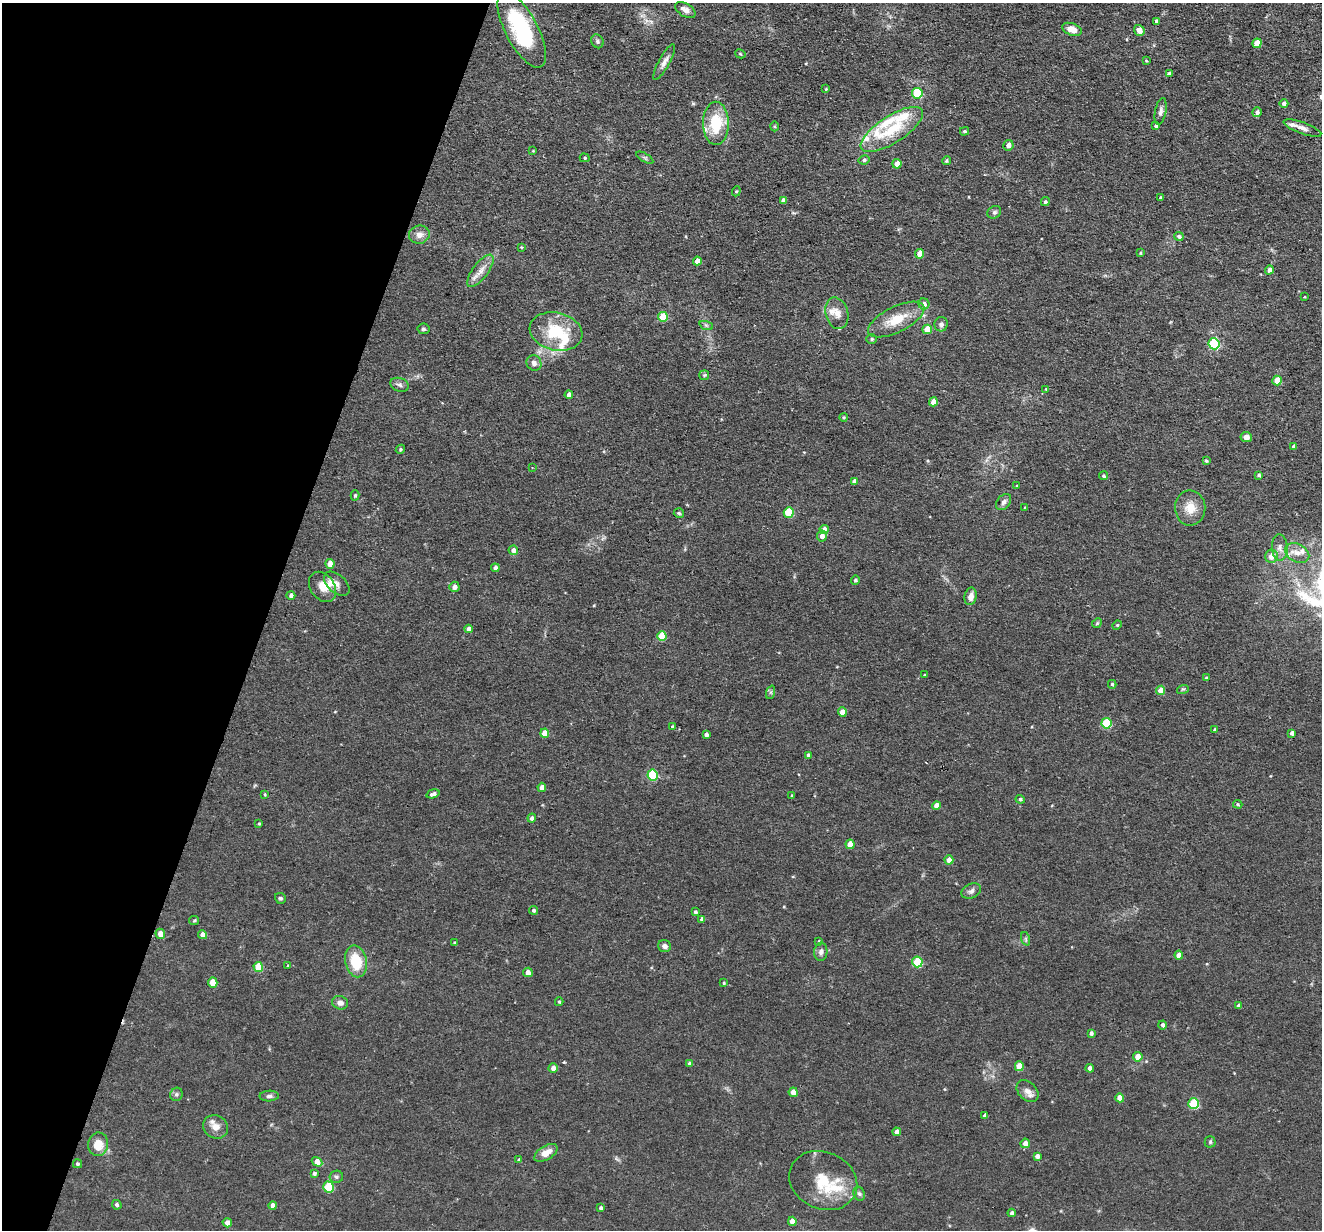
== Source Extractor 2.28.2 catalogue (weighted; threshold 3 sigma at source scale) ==
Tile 9 of 4 x 4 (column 1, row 3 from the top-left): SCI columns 1-1320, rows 1356-2583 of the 5278 x 5295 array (HDU 1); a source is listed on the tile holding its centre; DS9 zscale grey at full resolution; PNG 1324 x 1232 px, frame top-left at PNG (2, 3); each listed source drawn as its Kron ellipse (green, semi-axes under 4 px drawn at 4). Shown black and unused: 20% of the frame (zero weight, under 2 of 3 exposures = <1% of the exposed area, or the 3 px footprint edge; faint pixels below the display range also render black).
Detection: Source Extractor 2.28.2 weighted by HDU 2 'WHT'; one run over the whole footprint, this tile lists its part. Background 0.0571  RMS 0.0069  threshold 0.031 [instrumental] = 3 sigma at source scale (4.5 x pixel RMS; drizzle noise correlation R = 1.50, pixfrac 1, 0.05/0.05 arcsec/px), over >= 5 px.
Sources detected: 194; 14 inside a brighter listed object's ellipse — not listed separately; the other 180 listed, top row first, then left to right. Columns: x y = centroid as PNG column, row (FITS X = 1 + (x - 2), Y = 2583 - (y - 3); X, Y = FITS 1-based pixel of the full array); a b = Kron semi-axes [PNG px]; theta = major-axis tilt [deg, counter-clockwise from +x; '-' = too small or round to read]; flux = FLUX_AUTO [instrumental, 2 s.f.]
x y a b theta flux
685 10 11 6 -32 4
1156 21 4 3 - 1.2
1072 29 10 6 -20 8.1
522 30 42 16 -62 63
1139 30 5 5 - 4.4
597 41 7 6 - 1.6
1257 43 5 4 - 14
740 54 5 4 - 0.77
1146 61 3 3 - 0.61
664 62 20 5 61 4
1169 73 4 3 - 2.1
826 89 4 4 - 0.76
917 93 5 5 - 39
1284 103 4 4 - 2.3
1161 111 13 5 80 2.6
1257 112 5 4 - 1.9
716 123 21 13 -89 27
774 126 5 3 - 0.73
1156 126 4 3 - 1.7
1302 128 20 5 -20 4.1
892 129 36 13 33 27
964 131 4 3 - 0.95
1008 145 5 5 - 4.1
533 151 3 3 - 0.52
585 158 5 4 - 0.96
645 158 9 4 -30 1.3
864 160 5 4 - 1.3
946 161 4 4 - 1
897 164 4 4 - 7.5
736 191 5 4 - 0.92
1160 198 4 4 - 0.94
783 200 4 4 - 2.8
1045 202 4 4 - 1.2
994 212 7 6 - 1.7
419 235 10 9 - 4.6
1179 236 5 4 - 1.6
521 247 3 3 - 0.58
1140 253 4 3 - 0.66
920 254 4 4 - 9.3
697 261 4 4 - 4.9
1269 270 4 4 - 3.8
480 271 19 7 53 6.4
1304 297 3 2 - 0.48
924 304 5 5 - 3.4
837 313 16 11 -74 6.4
663 317 5 5 - 20
896 320 31 13 26 17
941 324 7 6 - 2.5
706 325 7 4 -19 1.4
423 329 6 5 - 1.3
927 329 5 4 - 12
556 331 27 19 -13 30
872 339 5 4 - 0.96
1214 344 5 5 - 62
534 363 8 7 - 2.8
704 375 5 5 - 0.93
1277 381 5 4 - 12
400 385 9 6 -19 2.2
1046 389 4 3 - 0.53
569 395 4 4 - 3.1
933 402 4 4 - 6.1
843 417 4 3 - 0.83
1246 437 6 5 - 3
1294 447 4 3 - 1.8
400 449 5 4 - 0.97
1206 461 4 3 - 0.87
532 467 3 2 - 0.56
1259 475 3 3 - 1.3
1104 476 4 4 - 1.1
854 481 4 4 - 2.2
1017 486 3 3 - 1
355 495 5 4 - 0.98
1004 502 9 6 50 2.7
1025 507 4 2 - 0.49
1190 508 17 15 -88 10
789 512 5 5 - 25
679 513 5 5 - 1.1
824 530 4 4 - 6
822 536 5 5 - 3.3
1280 547 13 8 -87 3.8
513 550 5 4 - 3.3
1297 553 13 9 -27 5.7
1272 556 6 6 - 6.5
330 564 5 4 - 6.4
495 568 4 4 - 3.3
855 580 5 4 - 1.1
337 584 15 9 -42 4.1
322 587 16 12 -55 8
454 587 5 5 - 3.5
291 595 4 4 - 2.1
971 596 9 6 79 4.3
1097 623 5 4 - 0.75
1117 625 5 4 - 0.88
469 629 4 4 - 4.7
662 636 5 4 - 19
924 675 4 2 - 0.45
1206 678 3 3 - 0.82
1112 684 4 3 - 1
1183 689 6 3 17 0.89
1161 690 4 4 - 8.1
771 692 7 4 72 1.2
842 712 4 4 - 6
1106 723 5 5 - 27
672 726 3 3 - 0.81
1215 730 4 3 - 1.7
545 733 4 4 - 8.5
1292 733 4 4 - 2.4
706 735 4 3 - 2.1
808 755 4 4 - 2.2
653 775 5 5 - 43
542 787 4 4 - 3.4
265 794 4 3 - 0.77
433 794 7 4 17 2.2
792 796 4 3 - 0.93
1020 799 4 4 - 1.2
1238 804 5 4 - 0.91
937 806 4 4 - 5.6
532 818 4 4 - 2
259 823 4 3 - 0.74
850 844 5 4 - 7.8
949 860 4 4 - 5.5
971 891 10 7 22 2.5
280 898 6 5 - 1.1
533 910 4 4 - 1.2
695 912 3 3 - 1.3
702 919 4 4 - 2.3
194 921 5 4 - 0.91
160 934 5 4 - 5.3
203 935 4 4 - 4
1026 939 7 4 -72 1.1
819 941 4 3 - 0.58
455 943 4 3 - 1.1
665 946 6 6 - 2.9
821 952 9 6 85 2.4
1179 955 4 4 - 5.9
356 961 16 10 -78 22
917 962 5 5 - 35
287 966 3 3 - 0.78
258 967 5 5 - 15
528 972 5 4 - 4.6
213 982 5 4 - 10
724 983 3 3 - 0.76
559 1002 4 3 - 0.97
340 1003 8 6 -15 3.4
1239 1006 4 3 - 2.3
1163 1025 4 4 - 1.6
1091 1033 4 4 - 1.8
1138 1057 4 4 - 9.3
690 1064 4 4 - 3.1
1019 1066 5 4 - 13
553 1068 4 4 - 3.6
1090 1068 4 4 - 3.4
1027 1091 13 9 -44 4.3
793 1092 5 4 - 5.9
176 1094 7 6 - 1.7
269 1096 9 5 1 1.9
1120 1098 4 4 - 7.3
1194 1104 5 5 - 39
985 1115 4 4 - 1.7
216 1127 13 11 -30 6
897 1132 4 4 - 3.5
1210 1142 5 5 - 1.1
1025 1143 5 4 - 4.2
98 1144 12 10 82 10
546 1153 13 7 31 6.9
1037 1156 4 4 - 2.9
519 1160 4 4 - 0.99
317 1162 5 4 - 5.9
77 1164 4 4 - 1.1
314 1173 4 4 - 1.4
336 1177 6 6 - 1.6
823 1181 35 28 -24 29
328 1187 5 5 - 33
859 1194 7 5 -67 1.5
117 1205 5 4 - 1.4
273 1205 4 4 - 3.6
601 1208 4 4 - 1.3
1012 1213 4 4 - 1.8
792 1221 4 4 - 4.9
227 1223 5 4 - 4.2